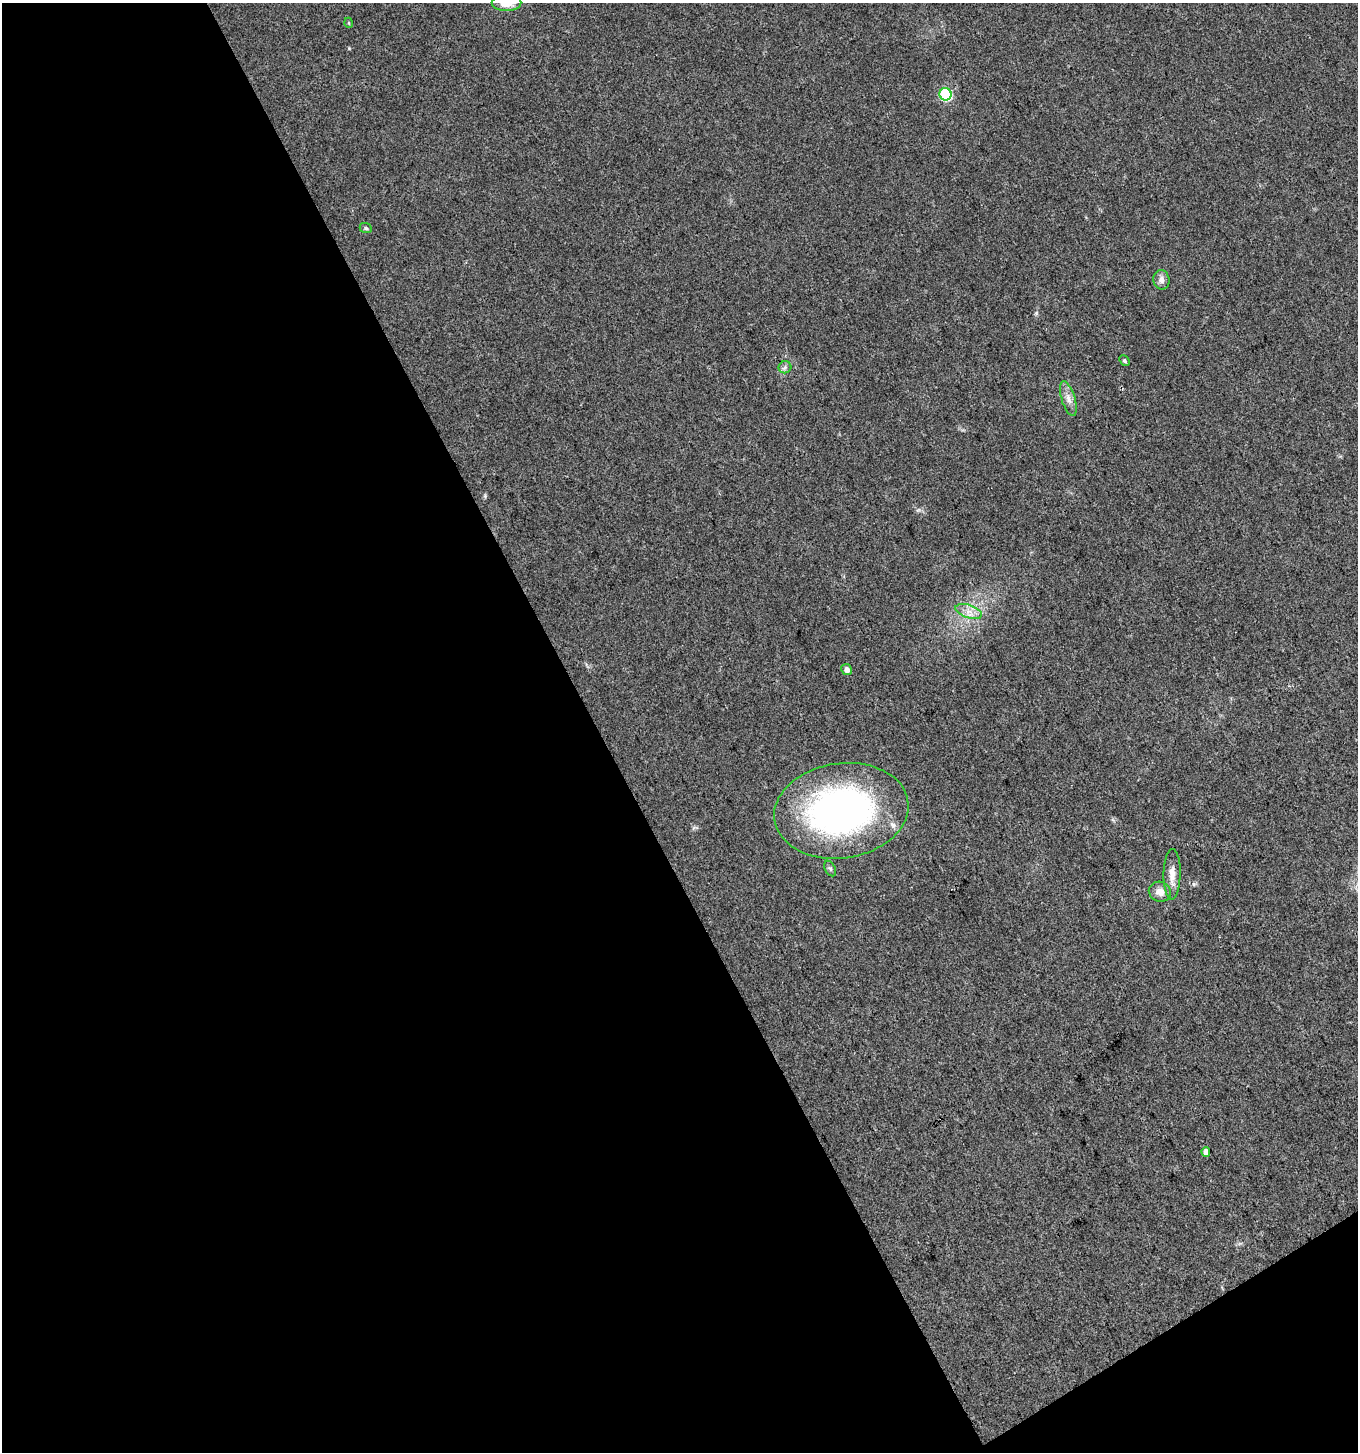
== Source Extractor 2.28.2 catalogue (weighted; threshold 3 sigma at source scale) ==
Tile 3 of 2 x 2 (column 1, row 2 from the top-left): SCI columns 63-1418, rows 3-1452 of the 2855 x 2902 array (HDU 1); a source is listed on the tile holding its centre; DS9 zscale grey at full resolution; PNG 1360 x 1454 px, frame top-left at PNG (2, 3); each listed source drawn as its Kron ellipse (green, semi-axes under 4 px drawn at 4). Shown black and unused: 46% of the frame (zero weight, under 3 of 4 exposures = <1% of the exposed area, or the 3 px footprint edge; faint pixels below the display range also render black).
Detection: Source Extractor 2.28.2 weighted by HDU 2 'WHT'; one run over the whole footprint, this tile lists its part. Background 0.0231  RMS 0.0045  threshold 0.0201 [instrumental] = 3 sigma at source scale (4.5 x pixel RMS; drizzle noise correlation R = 1.50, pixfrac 1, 0.0396/0.0396 arcsec/px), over >= 5 px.
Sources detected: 15; all 15 listed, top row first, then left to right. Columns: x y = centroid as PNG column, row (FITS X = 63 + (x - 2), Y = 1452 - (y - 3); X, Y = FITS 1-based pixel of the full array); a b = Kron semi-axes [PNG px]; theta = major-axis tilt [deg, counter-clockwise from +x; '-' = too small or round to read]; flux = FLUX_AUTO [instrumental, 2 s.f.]
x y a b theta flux
507 3 15 8 0 8.4
349 23 5 3 - 0.44
946 94 6 6 - 42
366 228 6 5 - 0.84
1161 280 10 8 -78 2.2
1124 361 6 4 -49 0.86
785 367 6 6 - 1.2
1068 399 18 7 -72 3.2
969 611 14 6 -19 3.5
847 670 6 5 - 2.2
841 811 67 47 8 170
830 869 8 5 -62 0.97
1172 874 25 8 89 4.8
1160 892 11 10 - 3.8
1206 1152 5 4 - 3.2
Isophote crosses this tile's border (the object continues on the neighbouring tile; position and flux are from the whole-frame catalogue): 1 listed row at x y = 507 3
Unlisted compact peaks at least as high as the median listed source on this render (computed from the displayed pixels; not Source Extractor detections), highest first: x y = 349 48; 485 496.